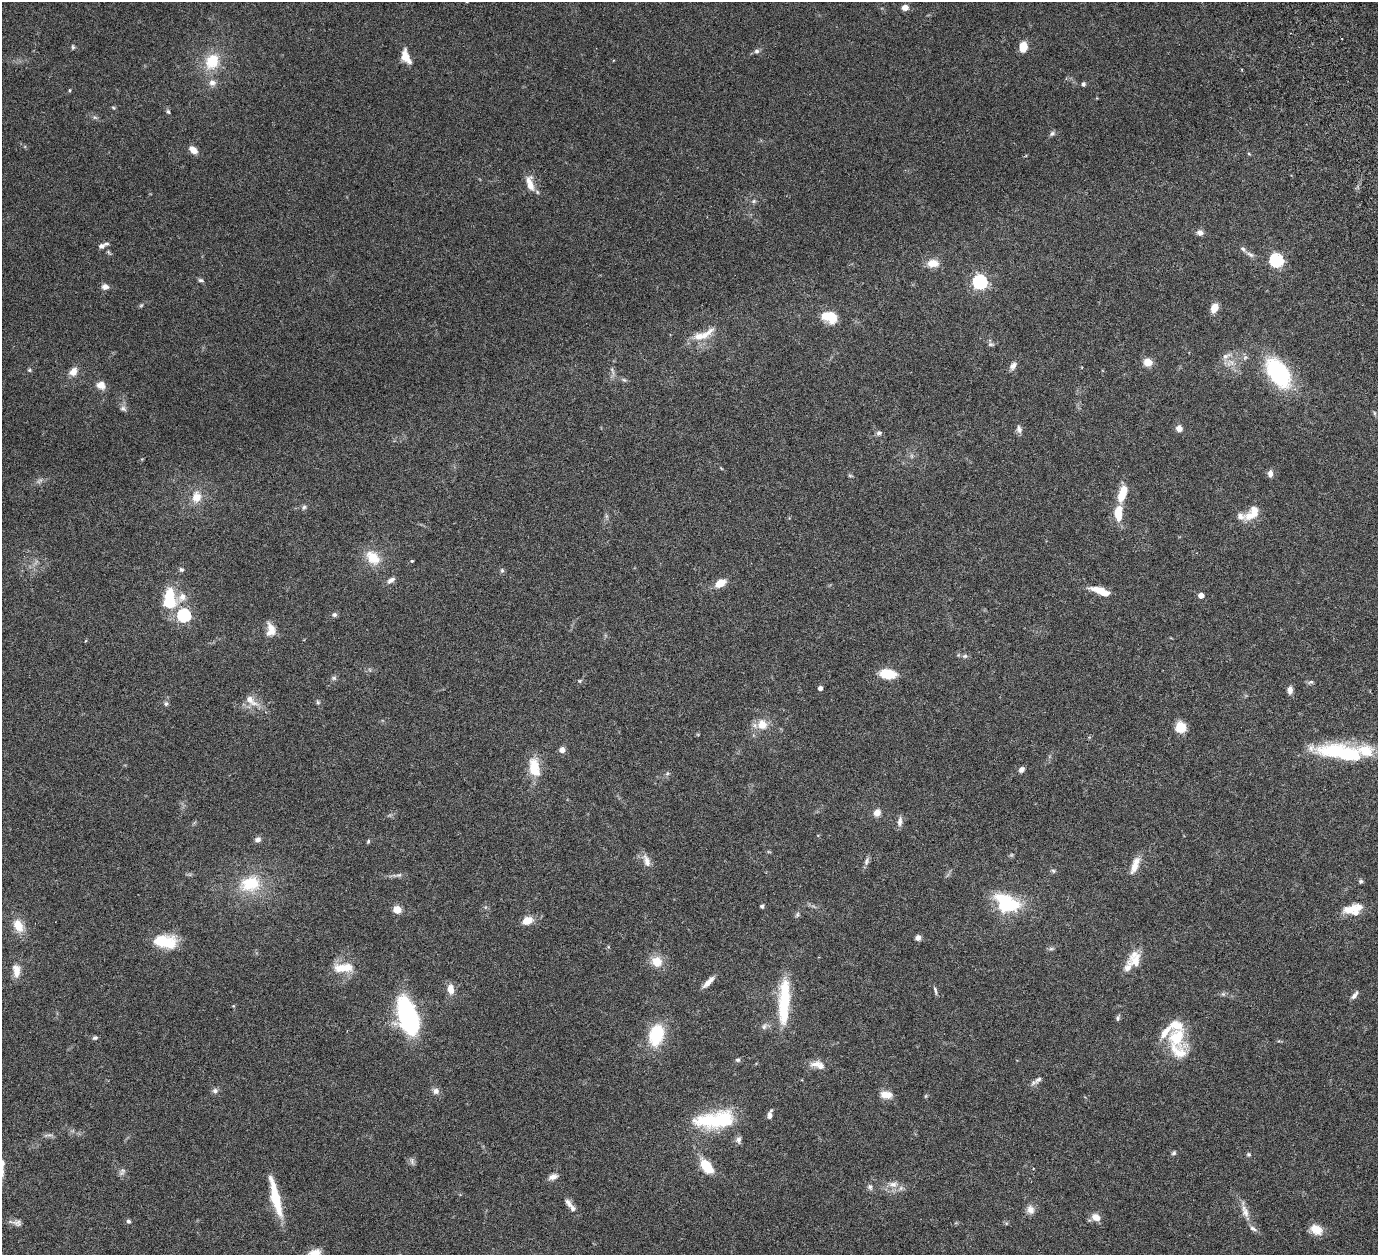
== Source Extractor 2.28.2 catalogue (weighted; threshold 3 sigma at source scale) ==
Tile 10 of 4 x 4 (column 2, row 3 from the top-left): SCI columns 1439-2814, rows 1571-2823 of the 5682 x 5542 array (HDU 1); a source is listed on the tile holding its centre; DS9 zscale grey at full resolution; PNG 1380 x 1257 px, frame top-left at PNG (2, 2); no overlay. Shown black and unused: <1% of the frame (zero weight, under 3 of 6 exposures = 5% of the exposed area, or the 3 px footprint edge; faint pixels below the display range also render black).
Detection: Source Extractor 2.28.2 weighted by HDU 2 'WHT'; one run over the whole footprint, this tile lists its part. Background 0.0539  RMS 0.0027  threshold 0.0112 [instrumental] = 3 sigma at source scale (4.09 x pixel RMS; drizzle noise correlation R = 1.36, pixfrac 0.8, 0.05/0.05 arcsec/px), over >= 5 px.
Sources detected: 170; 4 too faint to see at this stretch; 5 inside a brighter object's white glare — not listed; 18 inside a brighter listed object's ellipse — not listed separately; the other 143 listed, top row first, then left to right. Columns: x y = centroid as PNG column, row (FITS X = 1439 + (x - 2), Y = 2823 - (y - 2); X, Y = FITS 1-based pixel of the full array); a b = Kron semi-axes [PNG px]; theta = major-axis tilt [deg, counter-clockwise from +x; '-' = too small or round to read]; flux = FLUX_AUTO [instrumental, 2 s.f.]
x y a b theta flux
905 7 7 6 - 1.6
73 47 7 4 -80 0.39
1023 47 9 6 81 4.7
757 51 6 6 - 0.65
405 57 13 7 -68 4.1
212 61 18 15 61 7.7
212 83 10 9 - 1.4
1083 84 4 4 - 0.66
70 90 5 3 - 0.24
114 108 6 4 -32 0.3
168 112 6 4 -62 0.43
95 117 7 5 -29 0.52
1052 133 8 5 38 0.6
193 150 9 6 -38 2.2
1249 154 5 3 - 0.25
530 183 23 9 -76 3
754 201 6 5 - 0.45
1200 233 8 7 - 1.2
101 246 7 6 - 0.93
1250 254 13 5 -28 0.87
1276 260 6 6 - 41
933 263 13 9 2 3
201 280 8 5 -11 0.5
980 282 6 6 - 51
105 287 8 7 - 1.2
141 305 6 5 - 0.35
1214 308 9 7 65 2.8
829 317 16 11 -18 6.2
704 335 37 10 36 4.3
991 344 9 5 -1 0.56
1226 356 16 7 27 1.6
1148 362 9 8 - 2.8
1013 366 11 7 56 1.2
29 370 5 5 - 0.34
73 372 10 8 47 2.2
1278 373 28 16 -55 29
624 380 7 4 -44 0.44
101 385 10 9 - 2.2
123 409 10 7 -28 0.82
1374 413 6 4 -89 0.36
1179 428 6 6 - 1.7
1019 429 11 7 -78 0.94
879 433 8 6 18 0.66
912 456 7 4 -89 0.44
1270 474 9 6 -87 1.2
1122 494 17 9 74 4.7
196 497 17 13 80 3.5
304 507 7 5 73 0.55
1118 513 18 9 87 4.7
1250 515 17 12 17 3.3
373 558 22 15 -42 5.4
412 561 4 4 - 0.36
181 570 6 5 - 0.48
502 570 7 5 76 0.47
391 580 12 6 32 1.1
720 583 12 8 29 3.4
1100 591 21 7 -21 4.5
1201 595 4 4 - 2
170 599 24 13 -90 10
184 615 6 6 - 37
334 615 7 6 - 0.64
272 629 17 8 -62 2.3
965 656 7 6 - 0.59
888 674 15 8 -7 7.1
334 678 7 6 - 0.54
580 681 6 5 - 0.35
1311 682 9 5 25 0.5
820 688 4 4 - 1
1290 690 10 6 84 1.2
251 700 23 9 -39 2.9
318 702 6 5 - 0.41
166 704 8 6 88 0.55
762 724 12 11 - 3.7
1181 727 9 8 - 6.1
562 750 7 7 - 1.2
1342 753 57 17 -9 22
534 767 24 13 -79 5.8
1021 769 7 5 47 0.99
667 774 6 4 19 0.39
877 812 8 7 - 2
900 821 14 6 85 1.2
258 839 7 6 - 0.95
368 841 6 4 70 0.33
647 861 18 8 -72 1.9
866 861 11 5 74 0.79
1135 866 21 8 69 3.1
1053 871 6 5 - 0.43
399 875 8 5 23 0.59
1361 881 6 5 - 0.47
250 884 29 21 15 10
1003 899 26 13 -10 8
762 906 4 4 - 0.43
1352 909 25 9 15 4.6
397 910 5 5 - 7.7
797 914 8 4 71 0.49
527 921 11 8 21 3.3
18 926 16 11 -60 4.2
918 938 6 6 - 1.1
167 942 23 19 -3 6.9
1051 949 7 4 1 0.46
1135 959 20 15 -86 4.3
657 961 14 12 -27 3.9
343 968 27 11 2 5
16 971 16 9 -85 2.6
708 982 18 6 45 1.8
450 989 11 7 -81 2.6
935 991 12 4 -77 0.58
1223 994 6 6 - 0.48
1354 995 12 5 52 0.92
784 1004 54 14 87 14
408 1017 22 11 -72 73
1118 1018 9 5 68 0.5
764 1026 10 7 62 0.94
656 1035 16 10 77 16
1177 1037 29 26 -75 9.1
95 1038 7 5 13 0.51
738 1060 7 5 -13 0.49
816 1064 18 10 11 2.2
1038 1080 14 6 41 1.1
215 1091 8 7 - 0.78
436 1091 9 8 - 1.2
886 1095 14 9 -7 2.6
926 1096 6 4 88 0.29
769 1115 10 6 80 0.99
722 1121 42 24 14 15
48 1135 16 4 8 0.72
1174 1153 6 5 - 0.48
1249 1154 6 6 - 0.41
412 1161 11 5 -74 0.69
706 1166 18 10 -54 6.1
122 1172 12 7 61 0.84
553 1177 12 7 18 1.3
893 1184 15 9 -5 2.2
870 1187 8 6 -74 0.67
275 1197 46 9 -76 9.1
568 1203 13 7 -54 1.2
1030 1210 12 10 -77 1.7
1245 1212 21 8 -71 2.4
1096 1217 11 8 -25 2.1
128 1221 5 5 - 0.53
17 1223 14 9 -6 1.2
1316 1229 13 9 -28 3.8
314 1253 16 9 13 2.5
Isophote crosses this tile's border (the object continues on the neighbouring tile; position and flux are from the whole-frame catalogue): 1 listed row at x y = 314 1253